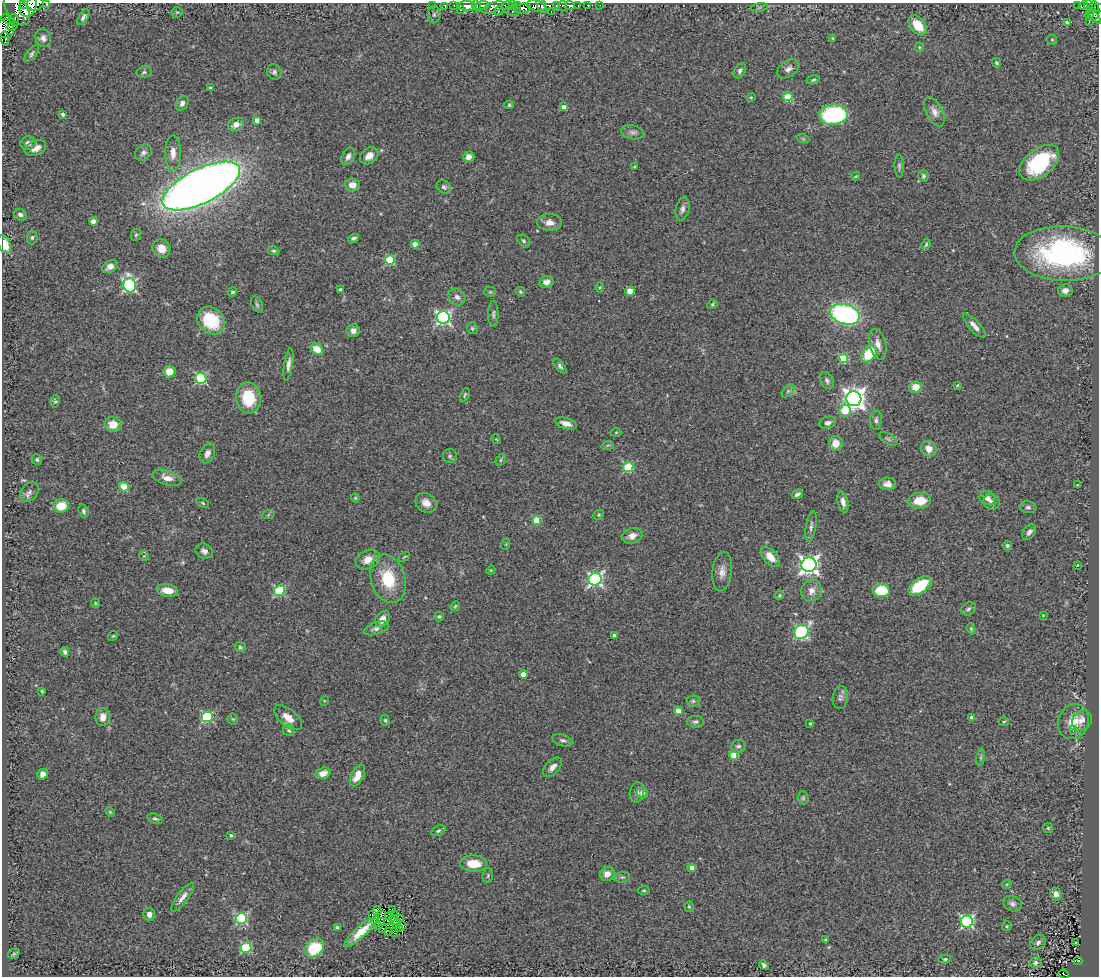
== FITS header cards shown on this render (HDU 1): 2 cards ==
NAXIS1  =                 1097
NAXIS2  =                  974

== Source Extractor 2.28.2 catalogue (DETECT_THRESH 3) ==
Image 1097 x 974 px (HDU 1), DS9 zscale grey, 1 PNG px = 1 image px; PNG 1101 x 978 px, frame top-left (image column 1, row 974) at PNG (2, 3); each listed source drawn as its Kron ellipse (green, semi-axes under 4 px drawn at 4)
Background 0.781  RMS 0.098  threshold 0.293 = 3 sigma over >= 5 px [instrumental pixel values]
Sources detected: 288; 1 with non-positive FLUX_AUTO (blend fragments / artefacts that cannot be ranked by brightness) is neither listed nor drawn; the other 287 listed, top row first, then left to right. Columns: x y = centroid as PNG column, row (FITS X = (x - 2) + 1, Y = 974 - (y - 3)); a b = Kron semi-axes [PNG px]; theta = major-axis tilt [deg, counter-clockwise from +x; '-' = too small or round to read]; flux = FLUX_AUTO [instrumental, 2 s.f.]
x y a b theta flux
47 3 2 2 - 69
35 4 8 7 - 760
23 5 3 2 - 1300
28 5 12 8 75 1700
432 5 2 2 - 4.9
454 5 3 2 - 9.8
513 5 3 3 - 51
517 5 4 3 - 81
570 5 5 3 - 200
587 5 3 2 - 29
600 5 2 2 - 7
467 6 9 4 -4 770
477 6 5 3 - 170
482 6 7 4 11 480
507 6 6 4 10 260
536 6 9 5 -13 620
542 6 8 3 -68 340
557 6 3 3 - 460
563 6 5 3 - 72
578 6 3 2 - 180
1077 6 4 2 - 3.8
1083 6 4 3 - 110
1088 6 5 4 - 94
445 7 4 2 - 19
493 7 11 5 21 230
759 7 8 4 9 9.3
523 8 8 5 14 340
1098 8 4 2 - 39
17 9 17 10 -54 1900
460 10 3 3 - 31
499 11 5 3 - 33
513 11 8 4 -5 100
551 11 3 2 - 9.3
1094 11 9 5 -87 140
177 12 6 5 - 10
434 14 8 6 90 18
1089 14 4 3 - 15
1094 16 9 3 -48 130
83 17 8 4 57 19
8 19 7 3 -29 410
14 20 6 3 -81 250
1067 22 4 3 - 28
1089 22 3 2 - 21
918 25 11 7 -50 150
13 26 5 3 - 69
6 28 10 8 -75 12
43 38 9 7 -66 28
833 38 3 3 - 6.3
5 39 7 4 -82 140
1052 40 5 5 - 8.1
919 47 4 4 - 7.5
32 54 10 4 52 15
996 63 5 4 - 10
788 69 12 8 35 33
740 71 8 5 61 20
144 72 7 5 16 14
274 72 8 7 - 19
813 80 7 4 15 11
210 88 4 4 - 8.4
751 97 4 4 - 6.5
788 97 4 4 - 230
182 103 8 6 60 28
509 105 5 4 - 9
563 107 4 4 - 39
934 112 16 8 -63 49
63 114 4 3 - 18
834 115 14 10 5 700
257 120 4 4 - 43
236 124 8 6 23 45
633 132 11 7 -12 27
803 139 6 4 -18 9.2
28 143 8 7 - 35
36 148 11 7 25 52
143 153 9 7 40 24
173 153 18 8 -90 60
348 156 9 6 64 25
369 156 10 7 40 59
469 157 5 5 - 48
1039 163 23 13 38 550
899 166 11 4 -87 15
634 167 4 4 - 5.4
856 176 4 3 - 8.2
923 176 6 5 - 14
352 185 7 6 - 55
201 186 42 17 26 9000
444 187 8 6 -38 20
682 209 12 6 77 27
20 215 6 5 - 23
93 221 4 4 - 57
549 222 12 8 -1 50
136 235 6 5 - 10
32 237 7 5 88 13
353 238 6 4 16 16
523 241 7 5 -40 13
5 244 9 6 -67 120
415 244 4 4 - 54
926 244 6 4 63 8.8
161 248 9 8 - 73
274 251 6 4 -13 10
1064 253 49 27 -2 1300
390 260 5 5 - 350
110 266 8 5 29 37
546 282 7 5 15 33
130 285 7 6 - 1000
600 287 5 4 - 8.1
340 290 4 3 - 20
1065 290 7 6 - 30
630 291 4 4 - 130
233 292 5 4 - 12
490 292 5 5 - 8.3
520 292 5 3 - 10
457 297 9 7 -43 32
712 304 5 4 - 9.3
257 305 8 5 -63 13
493 314 13 5 89 19
845 314 15 9 -17 1500
443 318 6 6 - 1500
211 321 15 12 -46 260
974 326 15 5 -48 42
472 328 6 5 - 11
353 331 6 6 - 36
878 344 15 8 -76 55
317 349 6 5 - 120
869 354 9 6 52 240
843 358 5 4 - 260
288 364 16 4 81 32
560 366 8 4 -51 16
169 371 6 6 - 83
201 378 5 5 - 610
827 381 9 6 -63 19
957 385 4 3 - 6.9
915 387 6 5 - 92
788 391 8 4 45 15
465 395 7 3 66 8.6
248 398 15 12 -86 230
854 399 8 7 - 4500
55 401 6 4 82 11
845 411 6 5 - 220
876 420 9 6 82 19
566 423 11 5 -17 45
828 423 8 6 17 26
113 424 8 7 - 95
616 432 5 3 - 6.8
496 439 5 4 - 6.2
888 439 10 5 -30 17
836 443 7 7 - 81
608 445 6 4 18 8.1
929 449 8 7 - 72
207 453 10 7 63 37
450 456 7 7 - 15
37 460 5 5 - 12
501 460 6 4 61 8.8
628 467 5 5 - 420
167 478 15 7 -17 54
887 484 8 6 1 38
1077 485 4 3 - 4.9
124 487 5 4 - 230
29 492 11 8 51 25
797 494 6 3 31 20
355 498 4 3 - 6.1
987 498 8 7 - 37
920 501 11 8 3 130
843 502 11 5 -77 34
991 502 8 7 - 27
203 503 6 3 -28 7.5
426 503 11 9 -34 53
61 506 8 6 9 120
1028 507 8 6 -8 18
83 511 7 5 -72 14
268 515 6 4 20 8.8
599 515 5 4 - 8.7
537 520 4 4 - 190
811 526 15 5 80 24
1029 532 8 5 52 28
632 536 10 7 17 46
506 544 6 3 72 6.6
1007 546 5 4 - 14
204 551 9 7 -25 26
144 556 5 5 - 9.1
404 557 6 2 30 6.7
770 557 12 7 -47 84
368 560 13 9 23 72
809 565 7 7 - 2900
1077 565 3 2 - 6.1
491 570 4 3 - 5.6
722 572 20 9 83 60
388 579 25 17 -73 270
595 579 6 6 - 1500
920 586 13 7 35 290
168 590 10 6 -9 98
881 590 8 6 -6 230
279 591 5 5 - 490
811 591 11 10 - 56
779 595 5 4 - 8.6
95 603 5 4 - 7.2
455 606 5 4 - 8.6
968 609 8 6 33 18
1043 615 4 2 - 4.4
439 617 5 4 - 10
382 619 9 6 55 51
376 628 13 6 19 25
971 629 6 4 -69 9.3
801 632 8 6 46 800
614 635 4 3 - 15
113 636 5 4 - 8
240 647 6 4 -16 11
65 652 5 4 - 17
523 674 4 4 - 93
42 691 4 4 - 7.3
840 698 11 7 80 26
324 701 5 3 - 4.9
693 701 6 5 - 13
678 711 4 4 - 75
103 717 9 7 -90 59
207 717 5 5 - 550
288 718 16 8 -40 76
972 718 4 4 - 49
233 719 5 5 - 7.8
385 720 5 4 - 8.8
1082 720 11 9 50 43
695 722 8 6 0 17
1004 722 5 3 - 7.3
1073 722 18 15 69 130
810 723 3 3 - 7.8
1073 730 4 3 - 8.3
289 731 6 5 - 14
563 740 10 5 -18 19
738 746 8 6 13 21
734 755 4 4 - 150
981 758 8 4 81 13
552 767 12 6 46 38
323 773 8 5 18 55
43 774 6 5 - 30
357 775 12 6 62 81
637 792 10 7 79 28
642 793 6 5 - 34
803 798 7 5 -86 12
110 812 6 3 -45 6.9
155 819 8 4 -20 13
1048 828 5 5 - 9.3
438 831 7 5 29 13
231 835 3 3 - 12
474 864 13 8 -3 140
692 868 4 4 - 58
607 874 7 7 - 52
488 876 7 5 86 11
622 877 7 5 6 13
1007 884 5 4 - 6.5
644 890 6 4 6 8.5
1056 894 7 5 -69 36
183 897 17 5 53 45
1012 904 10 7 -23 26
689 907 5 4 - 7.6
393 910 3 2 - 7.3
377 911 5 2 - 11
149 914 6 6 - 38
372 915 2 2 - 11
381 915 3 2 - 8.7
394 915 2 2 - 5.5
389 916 3 2 - 14
241 918 5 5 - 650
401 919 3 2 - 4.4
393 920 5 2 - 2
388 921 4 2 - 5.9
375 922 4 2 - 9
967 922 6 6 - 1000
397 923 5 2 - 7.6
378 926 4 2 - 7.6
403 926 4 2 - 30
1007 926 5 4 - 8
337 927 4 3 - 17
399 928 3 3 - 11
383 929 2 2 - 4.6
361 931 22 5 42 100
389 931 2 2 - 4.1
394 932 4 2 - 5.5
826 940 4 3 - 18
1038 943 8 6 45 23
1075 943 3 2 - 4.7
246 948 5 5 - 520
314 948 11 8 40 320
14 954 6 4 29 8.6
945 959 6 4 9 9.5
1078 961 4 3 - 71
1036 963 6 5 - 18
764 965 5 3 - 16
1064 974 5 2 - 9
At the frame edge (FLAGS 8, measured only in part): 6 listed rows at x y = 47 3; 35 4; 1098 8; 6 28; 5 39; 5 244
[1 non-positive-flux detection neither listed nor drawn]